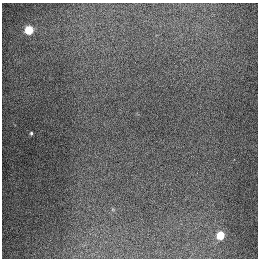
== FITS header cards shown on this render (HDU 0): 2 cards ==
NAXIS1  =                  256
NAXIS2  =                  256

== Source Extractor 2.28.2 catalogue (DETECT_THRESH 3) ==
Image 256 x 256 px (HDU 0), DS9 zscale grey, 1 PNG px = 1 image px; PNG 260 x 260 px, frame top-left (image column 1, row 256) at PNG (2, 3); no overlay
Background 1310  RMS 27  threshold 80.3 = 3 sigma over >= 5 px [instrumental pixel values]
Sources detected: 3; all 3 listed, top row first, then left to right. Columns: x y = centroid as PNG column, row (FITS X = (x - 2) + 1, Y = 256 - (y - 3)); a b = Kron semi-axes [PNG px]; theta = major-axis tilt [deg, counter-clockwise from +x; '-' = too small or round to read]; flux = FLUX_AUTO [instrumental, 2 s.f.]
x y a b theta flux
29 30 5 5 - 91000
31 133 4 3 - 2400
220 235 5 5 - 67000